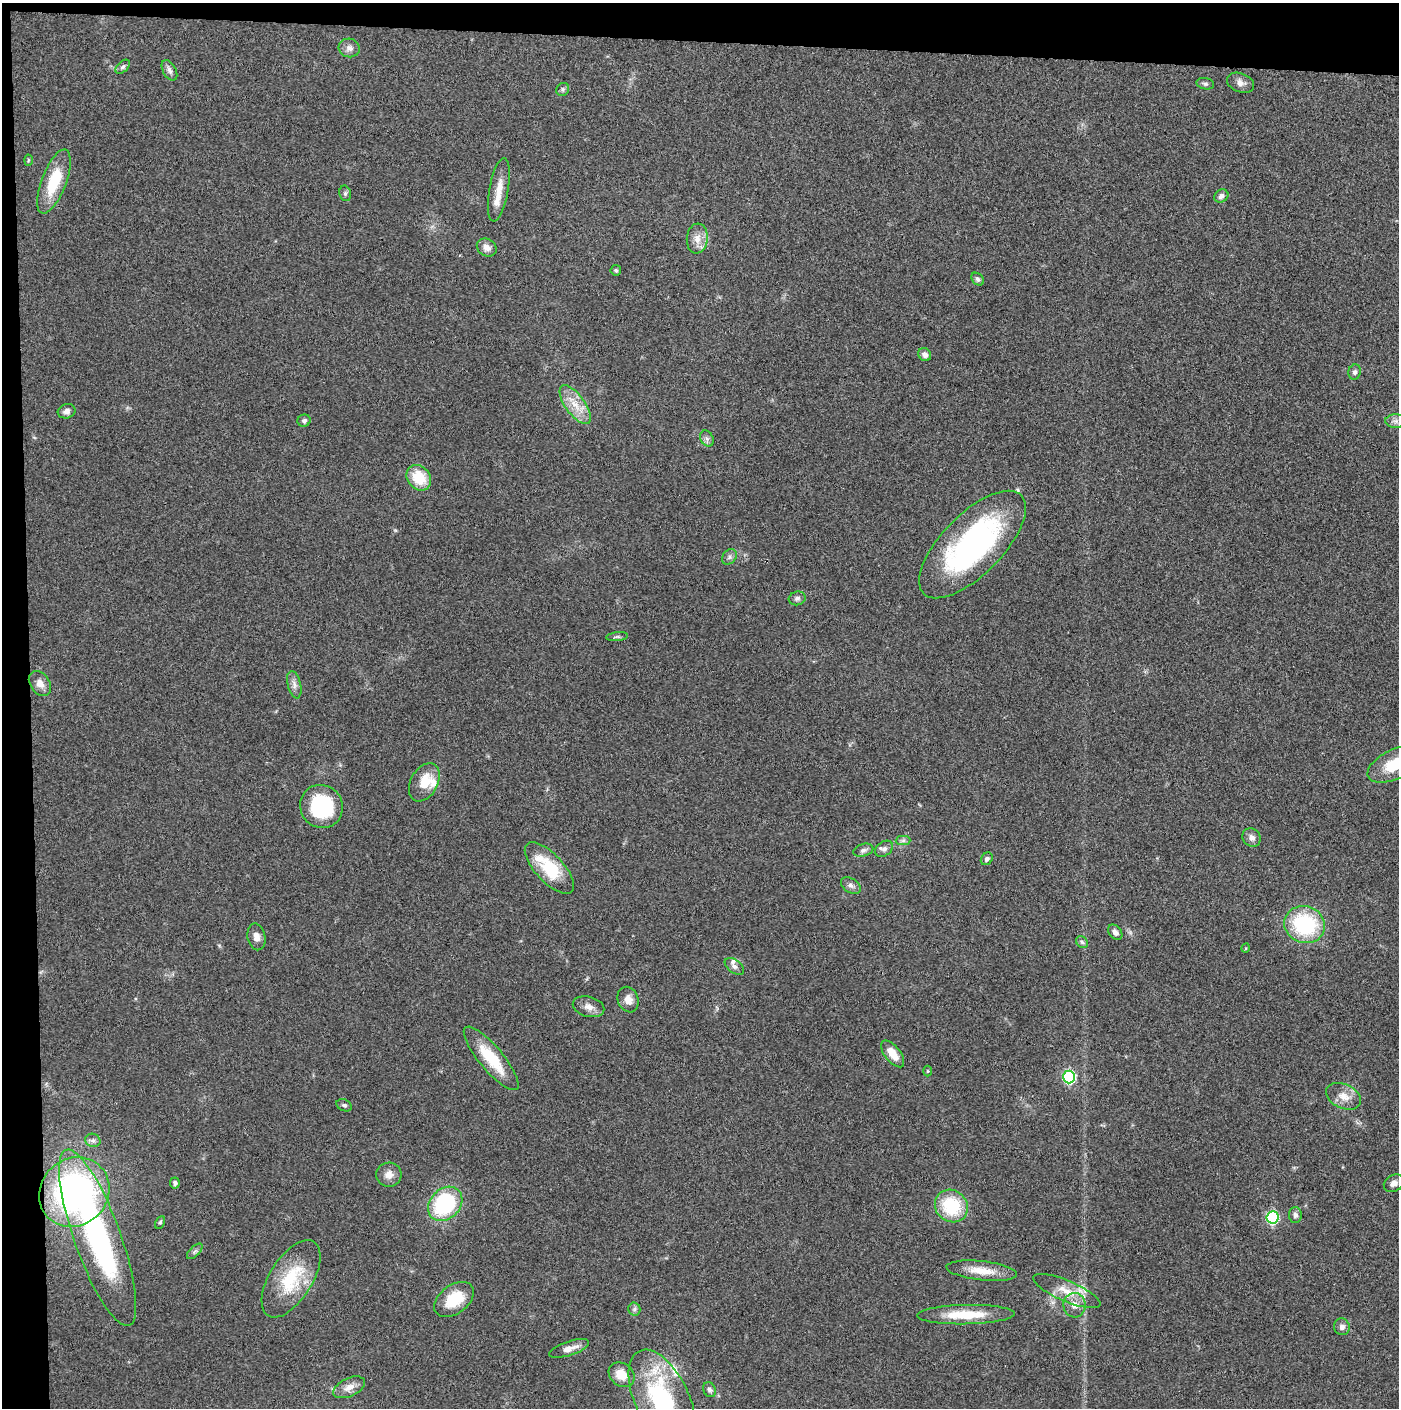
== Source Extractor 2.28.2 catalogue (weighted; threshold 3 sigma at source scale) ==
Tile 1 of 3 x 3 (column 1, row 1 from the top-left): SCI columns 107-1503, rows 2830-4235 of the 4358 x 4256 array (HDU 1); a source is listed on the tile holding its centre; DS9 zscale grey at full resolution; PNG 1401 x 1410 px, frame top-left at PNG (2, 3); each listed source drawn as its Kron ellipse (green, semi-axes under 4 px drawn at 4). Shown black and unused: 5% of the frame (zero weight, under 3 of 4 exposures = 6% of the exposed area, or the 3 px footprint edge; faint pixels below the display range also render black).
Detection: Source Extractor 2.28.2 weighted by HDU 2 'WHT'; one run over the whole footprint, this tile lists its part. Background 0.0699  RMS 0.0076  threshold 0.0342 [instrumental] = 3 sigma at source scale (4.5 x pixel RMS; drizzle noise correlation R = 1.50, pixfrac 1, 0.05/0.05 arcsec/px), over >= 5 px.
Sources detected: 84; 6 inside a brighter listed object's ellipse — not listed separately; the other 78 listed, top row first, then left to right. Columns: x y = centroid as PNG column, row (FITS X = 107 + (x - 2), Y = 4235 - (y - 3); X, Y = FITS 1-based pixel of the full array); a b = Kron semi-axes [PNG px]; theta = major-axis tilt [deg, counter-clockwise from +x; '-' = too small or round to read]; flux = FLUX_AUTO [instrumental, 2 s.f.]
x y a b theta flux
349 48 10 9 - 4
123 67 8 5 44 1.7
169 70 11 6 -61 2.8
1241 83 14 9 -21 4.5
1205 84 9 5 -11 1.7
563 89 7 6 - 1.6
28 160 5 3 - 0.78
54 181 34 12 69 31
499 190 32 9 80 11
345 193 8 6 -77 1.7
1221 196 7 6 - 3.2
697 239 15 10 84 7.7
487 247 10 8 -32 4.8
616 270 5 5 - 1.2
978 279 7 5 -47 1.9
925 354 7 6 - 3.3
1355 372 7 6 - 2.3
575 405 23 9 -54 13
67 411 9 7 15 3.3
304 421 6 6 - 2.1
1396 421 10 6 0 3.2
707 439 8 6 -55 2.4
419 478 14 11 -49 20
972 545 69 30 45 170
729 557 8 6 49 2.4
797 598 8 7 - 2.5
617 637 11 3 6 1.4
40 683 14 9 -56 6.2
294 685 14 6 -77 3.7
1395 764 29 14 26 27
424 782 20 13 61 16
321 806 22 21 - 58
1252 837 10 8 -44 4
903 840 7 4 1 1.8
884 849 10 7 36 2.6
863 850 10 6 17 2.7
987 859 7 5 52 2.1
549 868 33 14 -47 34
851 886 11 7 -33 2.9
1305 925 20 18 -20 68
1115 932 8 6 -51 3.3
256 937 13 9 -79 5.2
1082 942 6 5 - 1.5
1246 948 5 3 - 0.69
734 966 11 6 -37 3
628 1000 13 10 -68 6.3
589 1007 16 10 -15 5.6
893 1054 16 7 -52 10
491 1058 40 12 -50 30
928 1071 5 3 - 0.69
1069 1077 6 6 - 110
1344 1096 18 12 -24 8.9
344 1105 8 5 -25 1.7
93 1140 7 6 - 2.3
389 1175 12 12 - 6.2
175 1183 5 5 - 1.8
1394 1183 10 8 31 4.8
74 1192 37 33 43 210
445 1204 19 15 45 75
951 1206 17 15 -40 40
1295 1215 8 6 -89 2.5
1272 1217 6 6 - 97
160 1222 6 4 62 1.2
98 1238 93 23 -70 180
195 1251 10 5 45 2
982 1271 35 9 -6 14
291 1279 43 21 58 42
1067 1291 36 10 -23 15
454 1299 22 14 37 23
1074 1305 12 11 - 7.6
634 1309 6 6 - 1.9
966 1315 49 9 1 25
1342 1327 8 8 - 3.3
569 1348 21 7 19 6.1
622 1375 14 11 -39 12
349 1387 17 9 25 6.4
709 1390 8 6 -67 2.3
662 1399 54 27 -65 84
Isophote crosses this tile's border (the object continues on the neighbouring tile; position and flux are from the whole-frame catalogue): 3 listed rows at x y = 1395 764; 1394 1183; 662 1399